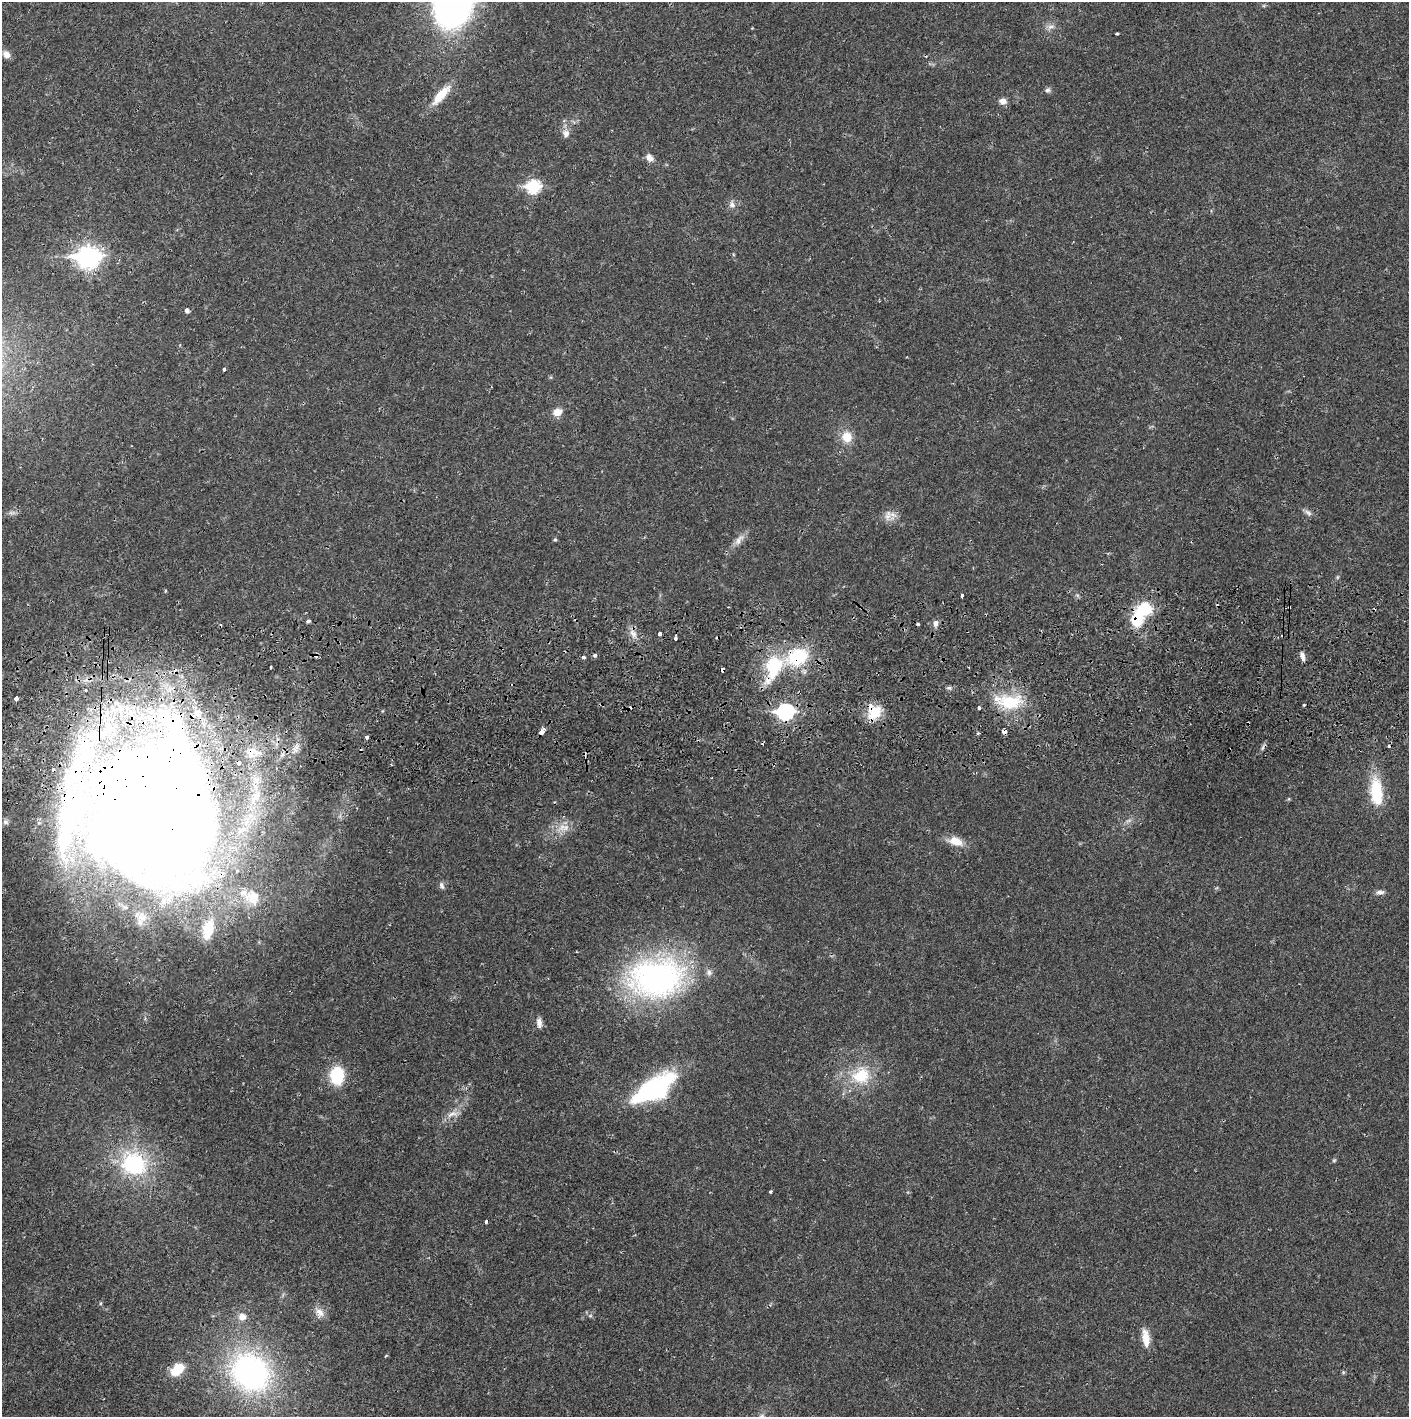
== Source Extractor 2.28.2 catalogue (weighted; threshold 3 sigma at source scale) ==
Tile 5 of 3 x 3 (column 2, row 2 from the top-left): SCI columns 1410-2816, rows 1471-2885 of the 4229 x 4358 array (HDU 1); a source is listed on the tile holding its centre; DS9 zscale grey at full resolution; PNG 1411 x 1419 px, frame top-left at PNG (2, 2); no overlay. Shown black and unused: <1% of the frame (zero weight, under 2 of 3 exposures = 3% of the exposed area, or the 3 px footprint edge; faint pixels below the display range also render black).
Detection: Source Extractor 2.28.2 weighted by HDU 2 'WHT'; one run over the whole footprint, this tile lists its part. Background 0.0217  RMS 0.0035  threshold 0.0158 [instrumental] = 3 sigma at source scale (4.5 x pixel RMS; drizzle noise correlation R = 1.50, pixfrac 1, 0.05/0.05 arcsec/px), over >= 5 px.
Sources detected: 101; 5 inside a brighter object's white glare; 11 cosmic-ray / hot-pixel residue — not listed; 9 inside a brighter listed object's ellipse — not listed separately; the other 76 listed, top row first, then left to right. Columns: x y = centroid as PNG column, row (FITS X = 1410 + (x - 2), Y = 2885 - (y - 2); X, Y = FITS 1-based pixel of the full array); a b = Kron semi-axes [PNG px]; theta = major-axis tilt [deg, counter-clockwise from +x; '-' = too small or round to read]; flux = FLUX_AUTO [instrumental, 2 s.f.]
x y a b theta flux
1051 27 12 6 11 1.5
1117 34 4 3 - 0.49
6 54 10 8 -47 2.2
1047 90 8 6 2 0.85
441 95 32 10 49 7.4
1003 101 8 7 - 2
566 133 11 10 - 2.1
649 158 10 7 -39 2.1
533 187 7 7 - 38
732 204 10 8 -79 1.7
88 257 10 8 4 210
187 311 5 4 - 1.2
224 369 3 3 - 1.6
557 412 10 8 19 3.2
847 437 12 11 - 5.5
1308 513 11 6 -37 1.3
888 515 16 12 -87 2.9
555 539 5 4 - 0.45
739 540 19 7 55 2.7
165 591 3 3 - 0.46
962 595 3 3 - 0.66
1136 620 19 14 74 11
308 621 4 3 - 1.7
935 623 9 6 -89 1.5
633 634 13 6 -44 2.1
660 634 4 3 - 1.1
676 638 4 3 - 0.96
316 655 5 4 - 1.6
595 655 4 4 - 0.91
1302 656 12 5 -76 1.5
583 657 4 3 - 1.1
797 657 21 16 23 22
774 666 19 13 77 22
270 667 3 3 - 0.66
949 688 7 4 0 0.69
86 690 3 3 - 0.82
16 698 5 3 - 6.8
1010 702 30 18 4 16
1304 705 3 3 - 0.39
979 708 3 3 - 1.4
785 712 8 7 - 68
875 713 20 15 50 7.4
1004 731 4 3 - 8.9
542 732 5 4 - 3.4
366 737 4 3 - 2.2
296 748 14 6 78 2.1
1377 794 30 20 -89 12
156 807 142 102 89 1000
1129 821 9 4 9 0.88
5 822 8 7 - 1.3
562 827 12 10 56 3.5
955 841 18 10 -16 4.8
442 885 10 5 -68 1.1
1380 892 11 6 6 1.3
252 897 31 25 -52 16
208 929 19 11 75 13
656 978 67 47 7 89
539 1022 12 6 -83 1.9
861 1075 28 24 22 15
337 1076 16 13 89 15
654 1089 47 20 32 45
452 1114 19 7 19 2.6
1334 1160 6 4 44 0.45
134 1164 29 26 -22 32
770 1192 3 3 - 0.62
486 1222 4 3 - 1.1
101 1303 5 3 - 0.38
319 1312 15 10 -48 2.8
590 1316 6 4 18 0.45
242 1317 10 9 - 2.8
1146 1338 23 9 -81 4.5
385 1356 4 3 - 0.38
177 1370 13 9 41 9.5
251 1372 39 34 -44 92
1343 1372 5 4 - 0.42
761 1416 8 6 40 0.97
Overlapping masked pixels (flux is a lower limit): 9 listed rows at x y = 1136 620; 316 655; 797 657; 774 666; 785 712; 875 713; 1004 731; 156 807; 252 897
Isophote crosses this tile's border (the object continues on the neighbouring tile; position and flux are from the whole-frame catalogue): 1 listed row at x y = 761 1416